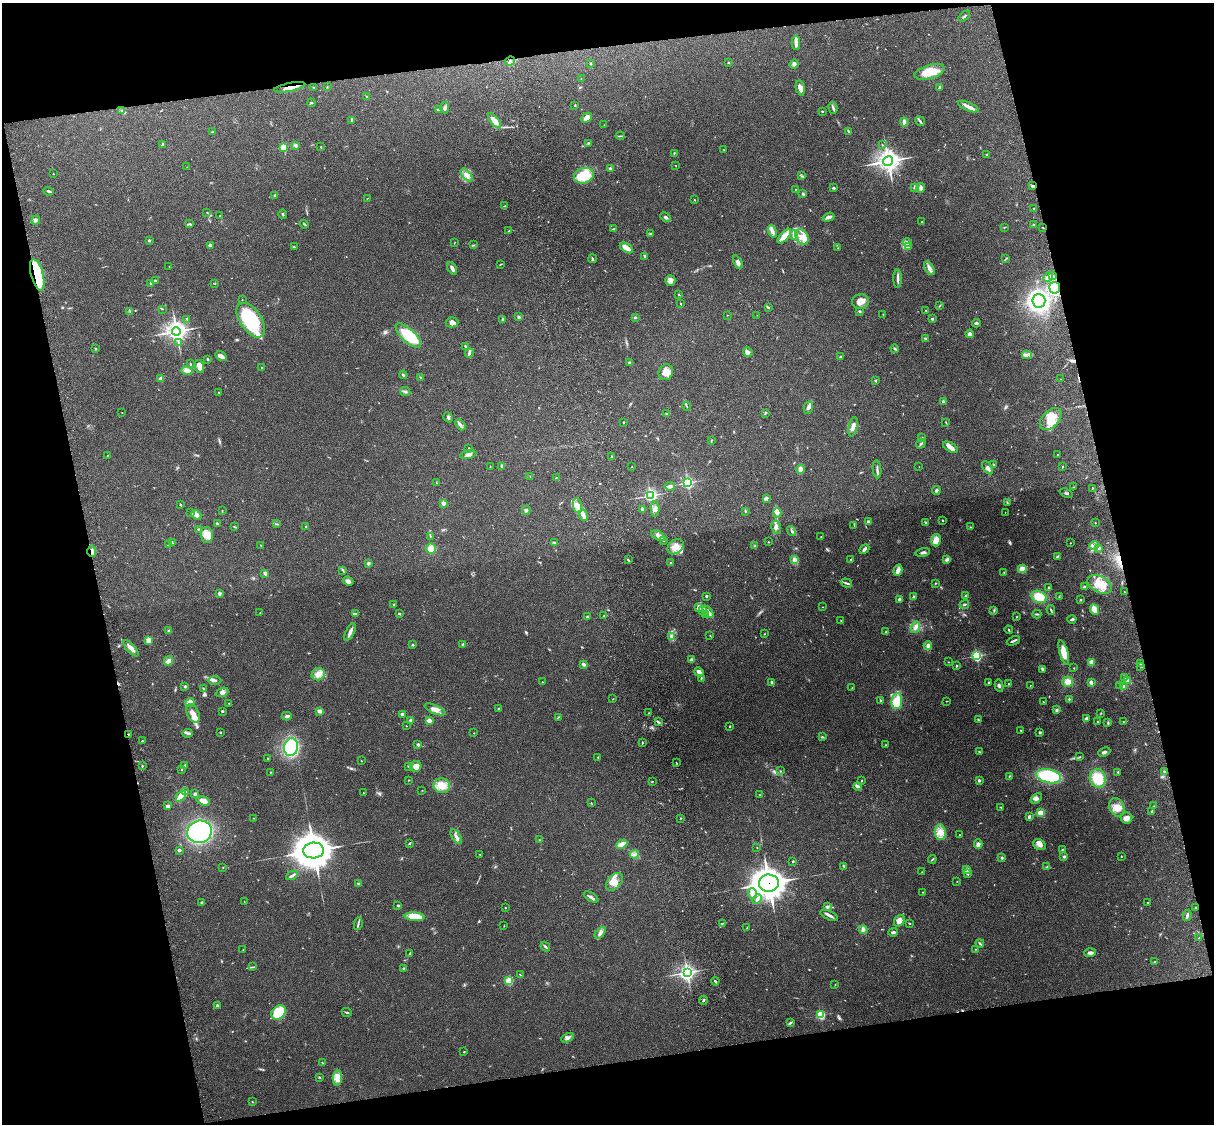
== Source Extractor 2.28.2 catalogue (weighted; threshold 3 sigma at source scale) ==
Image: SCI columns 120-4967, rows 164-4650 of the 5089 x 4927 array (HDU 1 of 3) = the unmasked area's bounding box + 8 px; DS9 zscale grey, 4 x 4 block average (1 PNG px = mean of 4 x 4 image px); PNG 1216 x 1126 px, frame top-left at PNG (2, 3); each listed source drawn as its Kron ellipse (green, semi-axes under 4 px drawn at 4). Shown black and unused: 25% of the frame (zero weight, under 3 of 4 exposures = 6% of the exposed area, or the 3 px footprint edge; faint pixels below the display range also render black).
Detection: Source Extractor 2.28.2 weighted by HDU 2 'WHT'. Background 0.255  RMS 0.0089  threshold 0.0398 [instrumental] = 3 sigma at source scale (4.5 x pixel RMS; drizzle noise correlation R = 1.50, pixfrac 1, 0.05/0.05 arcsec/px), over >= 5 px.
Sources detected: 628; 6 too faint to see at this stretch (4 x 4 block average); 2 inside a brighter object's white glare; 3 cosmic-ray / hot-pixel residue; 1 long thin detection or spike segment (spike, bleed or trail) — neither listed nor drawn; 12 coinciding with a brighter row at this scale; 34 inside a brighter listed object's ellipse — not listed separately; of the other 570, all 500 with FLUX_AUTO >= 1.67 (the completeness limit of this list) listed and drawn (70 fainter detections not listed), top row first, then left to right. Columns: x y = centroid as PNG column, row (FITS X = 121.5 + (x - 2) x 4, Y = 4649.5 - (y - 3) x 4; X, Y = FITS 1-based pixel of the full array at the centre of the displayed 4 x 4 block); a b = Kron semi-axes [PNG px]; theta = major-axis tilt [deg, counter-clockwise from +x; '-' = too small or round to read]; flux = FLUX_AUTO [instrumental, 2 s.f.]
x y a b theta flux
964 16 7 2 40 7.4
796 43 7 3 89 17
510 61 5 3 - 14
728 63 2 2 - 4.6
591 64 3 2 - 3.6
794 64 4 4 - 12
930 72 16 7 16 120
581 79 2 2 - 1.7
290 87 16 3 12 61
314 87 2 2 - 2.5
327 87 2 2 - 2.4
939 87 3 2 - 9.4
800 88 8 4 -77 29
366 96 2 2 - 5
311 103 4 2 - 4.7
575 105 3 2 - 2.8
968 106 11 3 -23 31
445 108 6 3 85 12
833 108 6 2 -75 10
438 110 2 2 - 9.2
122 111 3 2 - 5.6
822 111 3 2 - 3.1
587 118 6 4 43 34
352 120 3 2 - 7.7
494 121 9 4 -52 49
920 121 5 2 - 8.9
904 122 4 3 - 19
604 125 2 2 - 2.3
848 131 3 2 - 4.7
213 132 4 2 - 7.1
620 136 4 2 - 4.6
588 143 3 2 - 4.4
162 145 4 2 - 5.9
295 145 3 3 - 8.7
882 145 2 2 - 2.1
284 147 2 2 - 290
321 147 2 2 - 3
724 150 2 2 - 2
674 153 3 2 - 3.4
987 155 2 2 - 3
888 161 5 4 - 3500
676 166 2 2 - 1.7
187 167 2 2 - 1.9
610 169 2 2 - 41
53 174 2 2 - 2.1
467 175 8 3 -49 18
584 176 10 7 15 170
802 176 2 2 - 2.2
1032 186 3 2 - 5.6
915 187 3 3 - 7.8
834 188 4 2 - 6.5
921 188 5 3 - 15
795 189 2 2 - 2.7
49 191 5 2 - 7.9
803 194 4 2 - 5.6
275 195 3 2 - 8.3
367 198 2 2 - 1.7
694 200 2 2 - 2.5
505 206 4 2 - 3.5
1034 209 2 2 - 2.8
207 212 2 2 - 2.8
283 214 4 2 - 4.9
220 216 2 2 - 1.7
666 217 5 3 - 12
829 217 6 3 19 23
36 220 4 3 - 9.4
922 222 2 2 - 3.1
190 224 3 2 - 5.5
304 224 4 2 - 6.9
1034 224 3 2 - 4.2
1004 227 2 2 - 2.2
1043 227 2 2 - 2.2
613 229 3 2 - 4.7
509 231 3 2 - 3.4
772 231 6 3 -68 16
650 233 2 2 - 4.3
794 235 4 3 - 14
784 236 9 2 48 130
802 237 8 5 -56 47
149 240 2 2 - 21
907 242 4 3 - 10
454 243 2 2 - 2.5
210 245 3 2 - 17
474 245 2 2 - 1.8
294 247 4 2 - 5.2
908 247 3 2 - 6.1
626 248 7 3 -32 37
838 248 2 2 - 1.9
645 256 3 2 - 8.2
1006 258 2 2 - 1.7
593 259 4 2 - 6.6
738 262 7 3 -65 19
500 264 2 2 - 2.7
169 267 2 2 - 2.1
452 268 7 3 -62 17
929 268 7 4 -58 22
37 275 16 6 -75 290
1052 276 4 2 - 6.7
1048 277 5 3 - 14
898 279 9 2 -89 16
670 280 5 5 - 19
155 281 2 2 - 26
151 283 4 2 - 14
215 284 2 2 - 1.9
1055 288 6 5 - 280
679 295 2 2 - 3.6
242 300 2 2 - 1.9
861 301 8 7 - 55
1039 301 7 6 - 1400
680 304 3 2 - 3.8
939 306 3 2 - 3
768 307 3 2 - 4.5
162 309 2 2 - 1.9
926 310 2 2 - 3.7
130 311 2 2 - 2.7
860 311 2 2 - 8.2
883 314 2 2 - 2
727 315 2 2 - 2.1
757 315 2 2 - 1.7
519 317 3 3 - 6.7
635 317 3 2 - 7.5
187 319 3 2 - 4.8
503 319 3 2 - 5.1
932 319 2 2 - 7.7
251 320 20 11 -55 380
452 322 6 5 - 22
976 323 4 2 - 9.3
176 331 4 4 - 2900
970 334 4 3 - 16
408 335 16 6 -43 210
925 339 3 2 - 9.5
178 343 3 2 - 4.3
466 346 4 2 - 7.2
96 348 2 2 - 3.6
895 349 4 2 - 8.1
748 352 5 4 - 13
469 353 5 3 - 13
1027 355 5 2 - 13
221 356 6 3 -31 27
840 357 3 2 - 5
208 360 4 2 - 5.1
630 362 3 2 - 5.1
190 363 3 2 - 2.5
199 366 7 4 -77 40
261 368 2 2 - 4
187 370 6 4 -14 30
666 372 8 7 - 51
403 375 4 2 - 6.3
420 377 2 2 - 1.8
161 379 2 2 - 100
1061 379 2 2 - 2.5
875 380 2 2 - 8.5
405 391 5 2 - 8.9
218 392 2 2 - 2.7
943 401 3 2 - 11
687 406 5 2 - 4.1
808 408 6 4 80 18
122 412 2 2 - 1.8
666 413 2 2 - 2.3
765 413 2 2 - 3
448 417 5 2 - 8.4
1051 419 13 8 46 89
624 422 2 2 - 3.9
946 422 2 2 - 2.9
460 425 6 3 -47 14
853 427 10 3 76 30
921 438 4 3 - 6.8
711 440 3 2 - 4
921 444 5 2 - 8.2
950 447 8 4 -28 28
469 448 2 2 - 2.7
107 455 2 2 - 1.7
468 455 8 4 9 21
1058 455 3 2 - 4.7
612 457 3 3 - 7
993 465 2 2 - 3
502 466 3 2 - 12
1062 466 3 2 - 3.1
490 467 2 2 - 1.7
632 467 2 2 - 2.3
919 467 2 2 - 1.7
988 468 7 3 -54 18
800 469 4 3 - 21
877 469 9 2 -84 13
530 477 2 2 - 1.7
556 478 2 2 - 2.3
436 483 2 2 - 2
688 483 2 2 - 920
670 486 5 2 - 9.5
1073 487 2 2 - 2.2
1092 488 2 2 - 8.3
936 491 4 2 - 6.6
1066 493 7 2 -24 7.2
650 495 3 3 - 1200
766 498 4 2 - 16
1007 502 2 2 - 2.4
443 503 2 2 - 75
180 505 3 2 - 5.1
577 506 7 3 -82 26
642 509 4 2 - 10
655 509 8 3 90 21
526 510 4 3 - 9.4
222 511 2 2 - 2.3
745 511 3 2 - 3.9
191 512 2 2 - 4.2
1005 512 2 2 - 2
777 513 5 3 - 16
196 515 5 3 - 28
584 515 5 3 - 19
942 520 2 2 - 10
868 521 3 2 - 7.6
926 523 4 2 - 6.5
1095 523 2 2 - 2.2
217 524 3 2 - 9.7
277 524 2 2 - 2.7
854 525 3 2 - 2.5
306 526 2 2 - 3.3
235 527 4 2 - 4.3
776 527 6 4 -76 17
970 527 2 2 - 2.3
198 529 2 2 - 3.7
792 531 5 2 - 7.9
207 535 8 6 -86 67
430 536 2 2 - 2.9
658 536 8 4 -30 22
821 537 2 2 - 1.7
936 540 6 4 75 53
663 541 4 2 - 5.6
555 542 2 2 - 2.6
768 542 2 2 - 2.8
172 543 4 2 - 3.6
1071 543 2 2 - 3.9
168 545 2 2 - 3.7
260 545 2 2 - 2.4
1094 545 4 4 - 15
755 546 2 2 - 3.8
676 547 9 6 39 45
1099 548 3 2 - 8
431 549 5 5 - 47
864 549 5 2 - 16
92 551 6 2 -87 18
923 552 7 3 12 12
1057 556 3 2 - 5.3
947 559 3 3 - 12
628 560 3 2 - 5.5
794 560 4 3 - 20
851 560 2 2 - 6.1
368 563 2 2 - 38
671 563 2 2 - 15
1022 569 4 3 - 53
343 570 3 2 - 3.7
898 570 6 3 73 30
1004 572 3 2 - 3.5
265 573 4 3 - 13
348 581 5 4 - 19
846 583 6 2 -18 9.4
935 583 2 2 - 3.4
1100 584 13 8 -27 87
1084 587 3 2 - 8.8
1049 588 3 2 - 9
1124 592 2 2 - 4.2
219 593 4 2 - 11
706 596 2 2 - 19
965 596 3 2 - 5.5
913 597 3 2 - 6.4
1039 597 8 5 -25 99
1059 597 2 2 - 2.2
900 599 4 3 - 11
1080 600 2 2 - 3.6
394 604 2 2 - 12
964 604 5 2 - 7.7
698 607 4 3 - 25
823 607 2 2 - 2.1
1094 609 5 3 - 48
994 610 3 2 - 4.8
1051 610 5 2 - 6.5
702 611 4 2 - 7
708 612 7 3 -48 25
260 613 2 2 - 2.7
356 613 3 2 - 5.9
399 614 2 2 - 6
705 614 3 2 - 7.3
1037 614 4 2 - 6.2
604 616 2 2 - 2.4
587 617 2 2 - 7.8
1017 617 2 2 - 3.2
1072 619 4 2 - 10
841 620 2 2 - 1.9
915 627 6 4 65 19
1009 630 4 2 - 4.9
169 631 3 2 - 6.9
350 632 9 3 64 19
886 632 2 2 - 4.1
764 634 2 2 - 2.5
710 636 2 2 - 2
672 637 2 2 - 2.5
148 640 2 2 - 120
1013 641 7 2 24 12
462 644 3 2 - 4.3
412 645 3 2 - 5.4
928 646 4 3 - 18
131 648 10 3 -47 35
1064 653 13 4 -74 67
976 656 2 2 - 510
691 660 3 3 - 13
168 661 5 3 - 22
948 662 2 2 - 2.1
1092 662 4 3 - 24
583 664 3 2 - 12
1141 664 2 2 - 3.5
956 666 3 2 - 4
1140 666 3 2 - 6.3
1074 668 2 2 - 2
1042 669 4 2 - 11
699 672 4 4 - 16
318 674 6 6 - 47
701 678 4 2 - 4
1125 678 4 2 - 12
214 680 7 3 1 13
1127 680 3 2 - 10
542 682 2 2 - 3.4
771 682 3 2 - 5.6
1068 682 5 5 - 44
1091 682 2 2 - 46
988 683 3 2 - 7.4
1008 684 2 2 - 3.6
1030 685 2 2 - 1.7
1119 685 3 2 - 4.4
185 686 2 2 - 8
999 686 6 2 -80 9.4
1124 686 3 2 - 10
203 688 3 2 - 3.7
852 688 2 2 - 3
222 692 6 4 21 18
613 699 2 2 - 2.5
1069 699 2 2 - 5.5
881 701 3 2 - 5.1
897 701 8 5 83 84
946 701 2 2 - 2.5
1043 702 2 2 - 2.8
190 703 4 4 - 30
229 703 2 2 - 2.4
499 708 2 2 - 2
435 709 11 4 -23 32
1057 710 2 2 - 9.2
222 711 2 2 - 6.3
320 711 3 2 - 27
193 713 10 6 -63 37
648 713 2 2 - 2.9
1101 713 2 2 - 2
402 714 2 2 - 28
287 716 5 3 - 14
558 717 2 2 - 2.7
1086 719 4 2 - 22
411 720 3 2 - 12
978 720 3 2 - 4.9
429 721 2 2 - 100
658 722 3 2 - 6.2
1098 722 2 2 - 3.9
1123 722 2 2 - 4.6
1108 723 3 2 - 4.5
406 726 2 2 - 3.1
730 726 2 2 - 8.7
1021 730 2 2 - 5.2
220 732 3 2 - 3
1040 732 2 2 - 8.4
187 733 5 2 - 8
474 733 2 2 - 2.3
128 734 2 2 - 3.9
822 737 2 2 - 5.5
142 741 2 2 - 3.1
642 743 2 2 - 4.1
418 745 2 2 - 24
885 745 2 2 - 3.4
291 747 9 7 82 390
980 752 4 2 - 5.1
1104 752 6 3 23 12
598 757 3 2 - 2.9
1080 757 2 2 - 2.5
267 758 2 2 - 4.2
361 761 2 2 - 3
676 763 3 2 - 3.3
185 765 2 2 - 2.9
142 766 2 2 - 4
408 766 2 2 - 4.2
416 766 5 5 - 34
182 769 2 2 - 2.5
781 771 2 2 - 5
1164 771 2 2 - 8.5
271 772 2 2 - 2.6
1118 772 2 2 - 4.4
1009 776 3 2 - 3.4
1049 776 12 7 -13 320
1098 778 9 8 - 130
408 780 2 2 - 2.3
861 781 3 2 - 2.7
979 781 3 2 - 7.7
652 782 2 2 - 3.2
442 786 8 7 - 75
857 786 4 2 - 8.5
422 790 2 2 - 1.9
186 791 2 2 - 3.5
363 793 2 2 - 2.2
195 794 3 3 - 10
760 795 2 2 - 2.7
181 796 6 4 47 60
1036 798 6 3 36 15
203 801 7 4 -15 35
591 803 2 2 - 1.8
168 806 3 2 - 13
1154 806 2 2 - 2.9
1001 807 2 2 - 2.7
1117 807 10 7 -65 47
1151 812 4 2 - 5.3
1041 813 4 3 - 39
1029 817 3 2 - 11
253 818 2 2 - 1.8
681 818 2 2 - 1.8
1127 818 6 5 - 23
200 832 12 11 - 680
940 832 8 5 -85 45
960 835 2 2 - 3
456 837 8 3 -57 21
540 840 2 2 - 3.1
410 843 2 2 - 7.9
622 844 6 3 27 65
978 844 4 3 - 16
1039 845 7 5 -31 25
757 847 2 2 - 2
179 850 3 2 - 11
1062 850 3 2 - 2.9
314 851 10 8 5 12000
480 854 2 2 - 2.8
634 854 5 2 - 5.4
1121 856 2 2 - 2.1
1064 857 3 2 - 8.7
1002 858 3 2 - 6
932 859 4 2 - 4.7
793 861 2 2 - 9.2
844 866 4 2 - 6.1
1047 867 3 2 - 3
223 868 2 2 - 1.8
967 869 3 2 - 7.3
922 872 2 2 - 1.9
968 874 3 2 - 4.8
292 875 6 2 27 11
957 881 2 2 - 1.7
614 882 10 6 48 48
769 883 10 8 3 5900
358 884 3 2 - 6
923 892 2 2 - 2.3
752 894 5 3 - 37
591 897 8 2 -31 14
757 899 5 3 - 15
244 901 2 2 - 2.1
202 902 3 2 - 6.6
1148 902 2 2 - 2.9
398 906 2 2 - 7.2
827 907 3 2 - 6.7
505 908 2 2 - 2.6
1195 908 2 2 - 4.5
829 915 9 3 -25 17
1187 915 5 2 - 11
415 917 10 4 -5 110
899 921 6 4 51 38
723 923 4 2 - 4.7
909 923 4 2 - 3.4
358 924 6 2 81 8.5
504 926 2 2 - 2.1
747 928 2 2 - 6
863 930 4 3 - 14
893 932 5 3 - 10
600 933 7 3 50 17
1199 938 2 2 - 3.4
980 943 4 2 - 5.9
545 947 5 2 - 8.5
975 949 2 2 - 2.5
243 950 2 2 - 1.8
1090 953 6 3 4 18
409 954 2 2 - 2.5
1155 961 3 2 - 3.3
252 967 3 2 - 4.5
403 968 3 2 - 4.9
687 972 3 3 - 1100
520 975 2 2 - 2.4
509 981 2 2 - 230
715 981 4 2 - 8.1
835 985 2 2 - 2.6
703 1000 4 2 - 6.1
217 1005 3 2 - 6.8
279 1012 8 6 46 190
347 1012 5 2 - 6.2
821 1015 2 2 - 340
790 1023 4 2 - 8.2
567 1038 6 3 27 14
464 1052 2 2 - 3.6
322 1063 3 2 - 3.1
319 1077 3 2 - 4.8
337 1078 8 4 86 47
252 1102 2 2 - 2.3
Overlapping masked pixels (flux is a lower limit): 7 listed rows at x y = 290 87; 1043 227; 37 275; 1055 288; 92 551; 128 734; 769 883
Diffuse or blended objects may show on this block-average render without a row.